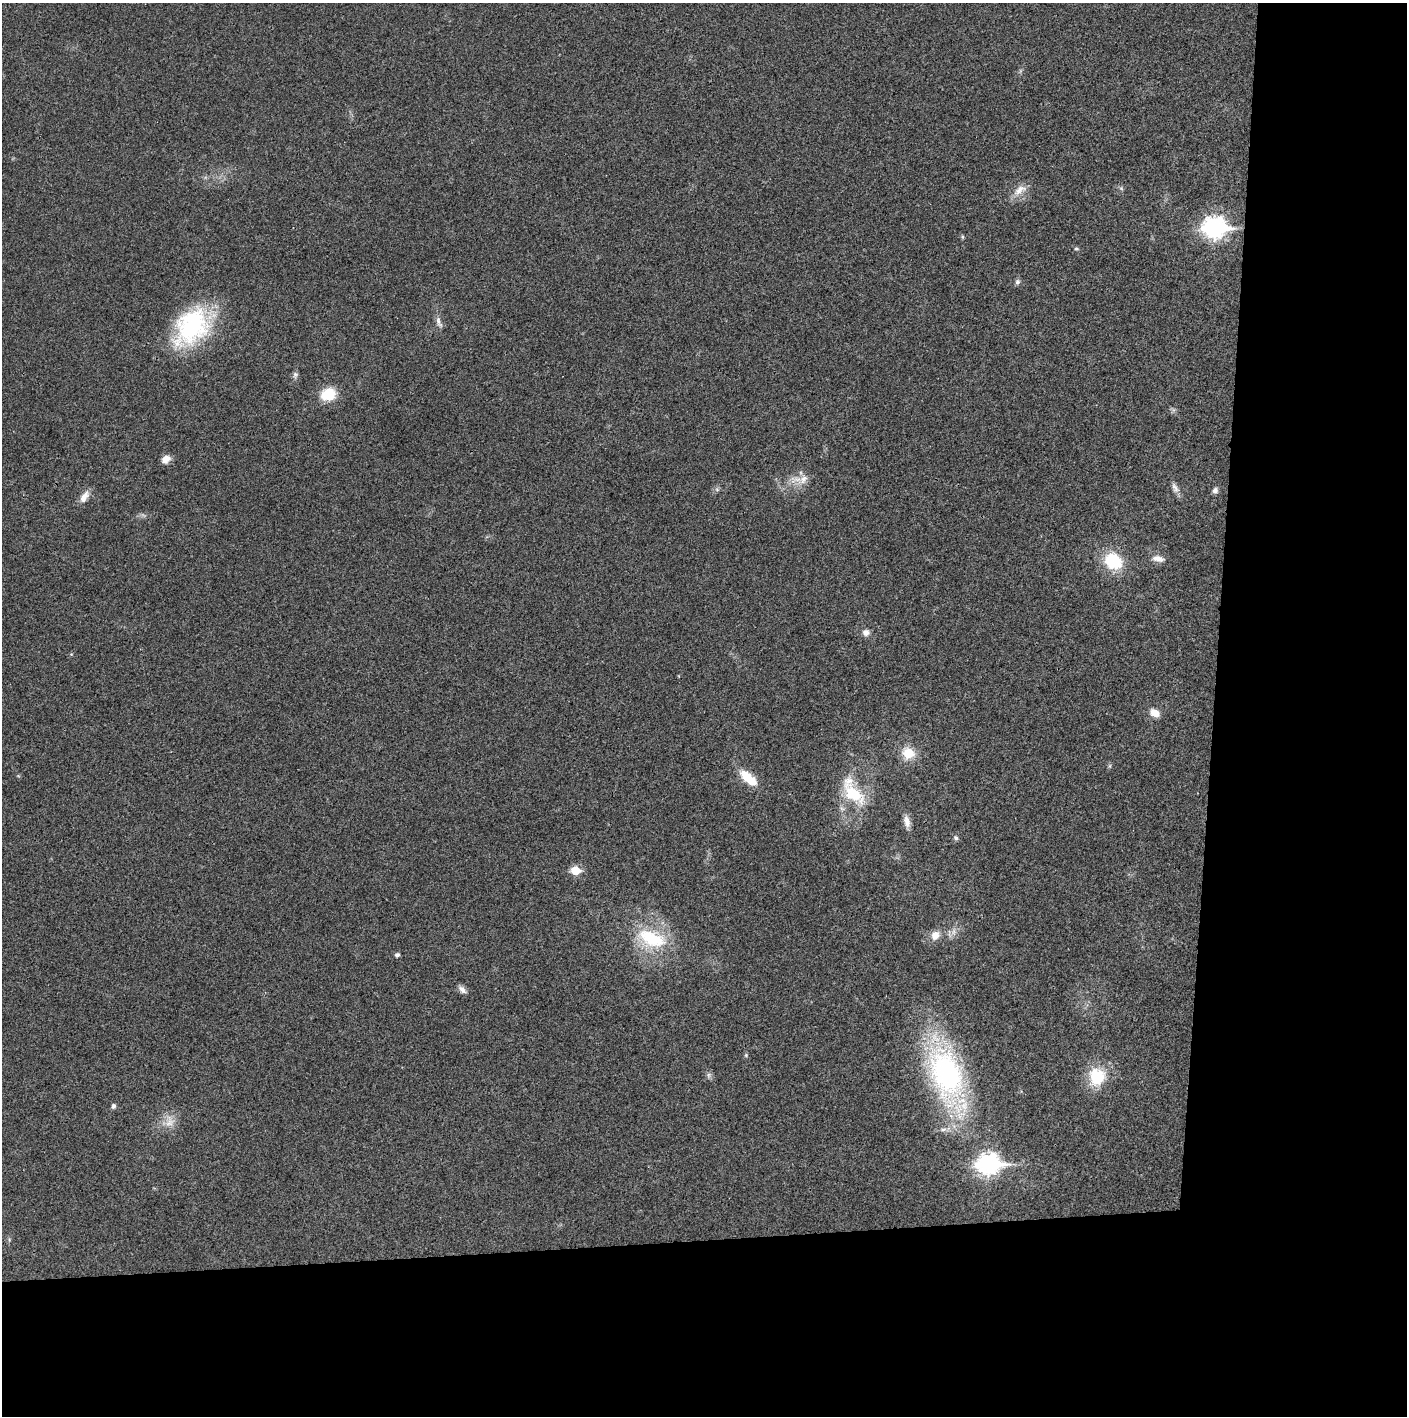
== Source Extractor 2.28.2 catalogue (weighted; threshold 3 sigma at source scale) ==
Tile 9 of 3 x 3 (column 3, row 3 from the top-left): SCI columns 2814-4218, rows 2-1415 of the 4220 x 4243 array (HDU 1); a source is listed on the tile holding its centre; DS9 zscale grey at full resolution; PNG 1409 x 1418 px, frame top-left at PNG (2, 3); no overlay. Shown black and unused: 24% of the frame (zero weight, under 3 of 4 exposures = <1% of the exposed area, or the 3 px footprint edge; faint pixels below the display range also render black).
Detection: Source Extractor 2.28.2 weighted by HDU 2 'WHT'; one run over the whole footprint, this tile lists its part. Background 0.0195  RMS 0.0041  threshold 0.0185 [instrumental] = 3 sigma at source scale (4.5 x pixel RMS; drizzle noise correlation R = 1.50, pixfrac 1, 0.05/0.05 arcsec/px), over >= 5 px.
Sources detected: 40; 1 inside a brighter listed object's ellipse — not listed separately; the other 39 listed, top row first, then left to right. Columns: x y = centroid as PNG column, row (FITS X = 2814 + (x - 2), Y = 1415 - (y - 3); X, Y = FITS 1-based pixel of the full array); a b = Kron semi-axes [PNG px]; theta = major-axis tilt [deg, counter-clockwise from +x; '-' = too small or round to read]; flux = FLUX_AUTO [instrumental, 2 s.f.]
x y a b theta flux
1121 188 6 5 - 0.7
1020 190 22 11 33 4.8
1214 228 10 8 0 240
962 237 6 4 -90 0.52
1076 249 6 5 - 0.68
1017 282 7 6 - 1.1
439 322 18 6 -68 2.2
191 327 50 34 53 49
295 375 9 6 -82 1.2
328 394 14 12 22 12
166 459 9 8 - 3.4
803 479 19 10 43 4.7
1175 488 16 7 -63 2.3
717 489 7 4 -1 0.81
1215 490 8 6 78 1.5
84 497 17 8 55 3.6
1158 559 17 8 -10 3.2
1113 561 21 18 -36 18
866 632 9 8 - 2.1
1155 713 10 7 -30 5
908 753 15 14 - 8.2
1110 766 7 4 89 0.63
748 778 23 10 -43 10
853 792 41 18 -56 19
907 822 17 7 -79 3
956 838 7 6 - 0.94
575 870 6 5 - 13
954 932 12 5 -88 1.8
935 935 12 10 55 4
652 939 43 22 -21 26
397 955 5 4 - 1.2
462 989 12 7 -45 1.9
746 1055 6 4 48 0.51
709 1075 9 4 -82 0.95
947 1075 76 33 -71 98
1097 1077 23 20 76 16
113 1106 7 6 - 1
169 1122 19 14 79 5.5
988 1164 10 8 2 230